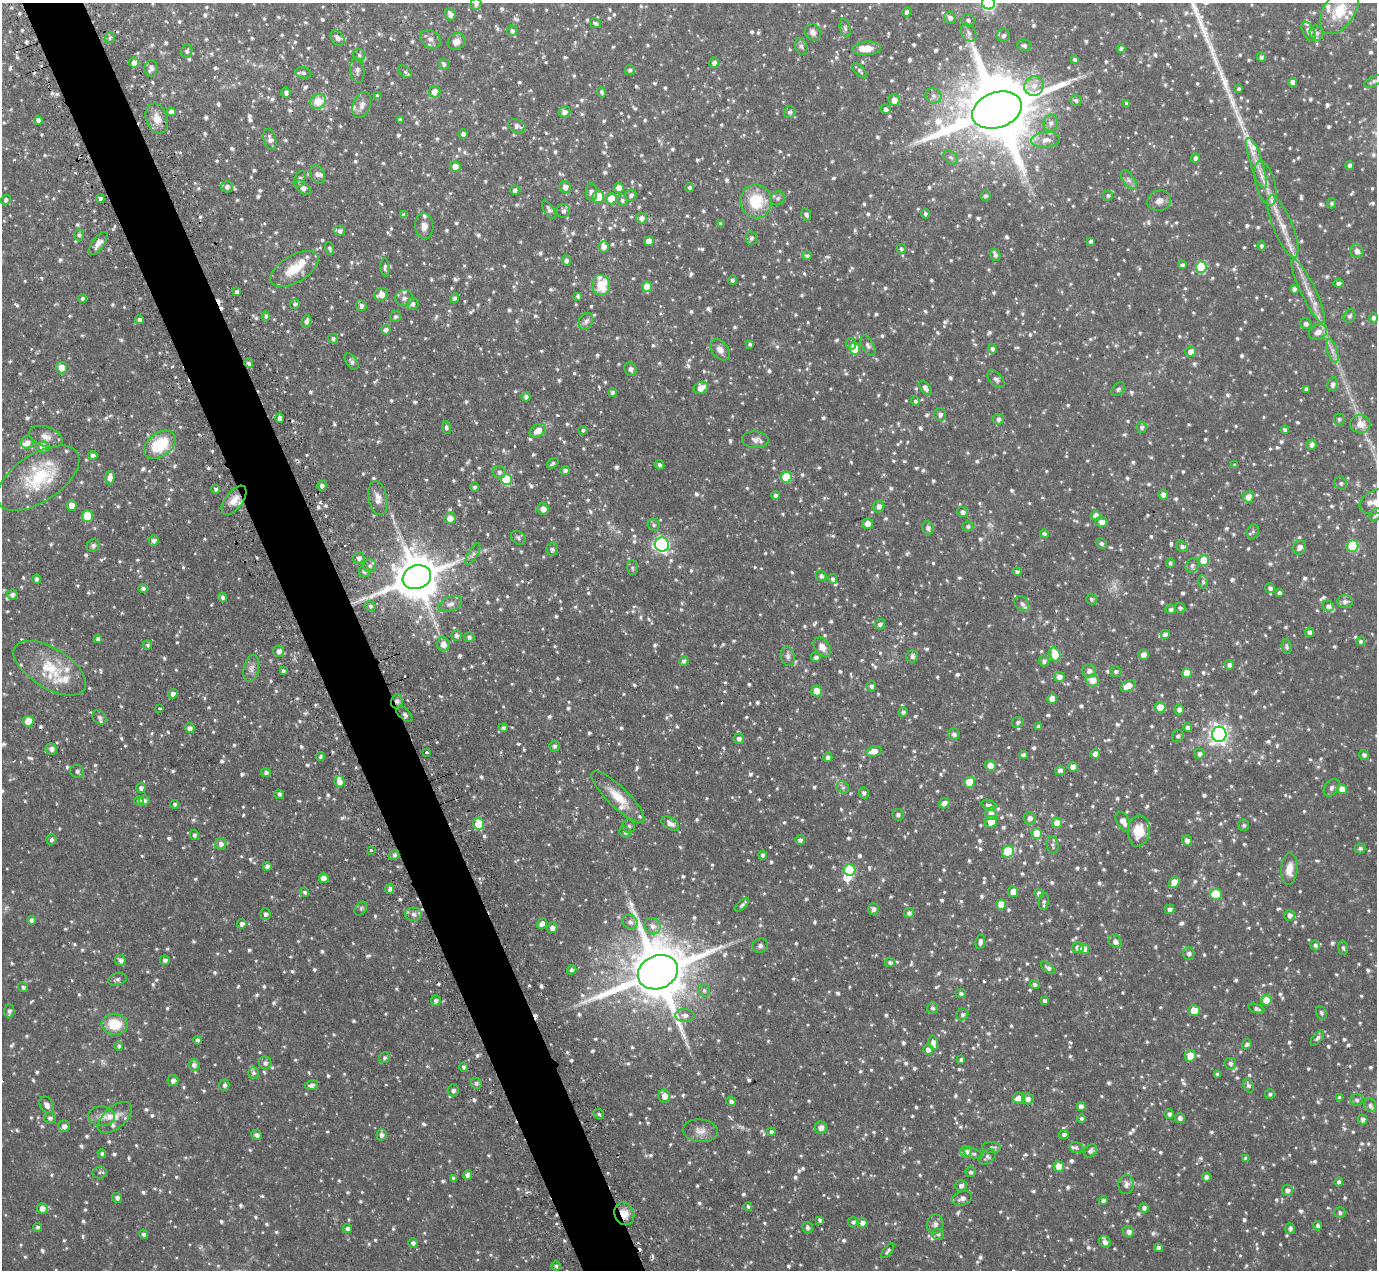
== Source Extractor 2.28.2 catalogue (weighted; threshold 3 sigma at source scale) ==
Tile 11 of 4 x 4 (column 3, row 3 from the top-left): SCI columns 2789-4163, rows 1445-2712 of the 5578 x 5558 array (HDU 1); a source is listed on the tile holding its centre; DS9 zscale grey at full resolution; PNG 1379 x 1272 px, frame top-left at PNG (2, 3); each listed source drawn as its Kron ellipse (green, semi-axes under 4 px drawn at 4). Shown black and unused: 5% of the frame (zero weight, under 2 of 3 exposures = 4% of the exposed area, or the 3 px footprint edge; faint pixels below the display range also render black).
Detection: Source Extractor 2.28.2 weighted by HDU 2 'WHT'; one run over the whole footprint, this tile lists its part. Background 0.0879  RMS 0.0086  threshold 0.0385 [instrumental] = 3 sigma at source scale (4.5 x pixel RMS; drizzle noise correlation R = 1.50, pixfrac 1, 0.05/0.05 arcsec/px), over >= 5 px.
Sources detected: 1723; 2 too faint to see at this stretch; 1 inside a brighter object's white glare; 12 cosmic-ray / hot-pixel residue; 1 long thin detection or spike segment (spike, bleed or trail) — neither listed nor drawn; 56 inside a brighter listed object's ellipse — not listed separately; of the other 1651, all 500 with FLUX_AUTO >= 1.84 (the completeness limit of this list) listed and drawn (1151 fainter detections not listed), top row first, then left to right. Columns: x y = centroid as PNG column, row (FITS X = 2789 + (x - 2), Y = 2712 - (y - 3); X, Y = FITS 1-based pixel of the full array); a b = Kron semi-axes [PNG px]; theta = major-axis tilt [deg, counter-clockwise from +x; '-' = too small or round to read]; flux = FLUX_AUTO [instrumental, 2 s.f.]
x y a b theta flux
989 3 6 6 - 180
476 4 6 5 - 2.9
1339 11 26 15 56 26
907 12 5 4 - 2.7
450 14 6 5 - 4.8
950 18 6 6 - 3.3
968 20 7 6 - 2.5
595 23 6 4 -28 2.1
845 28 9 5 -77 2
512 31 5 5 - 2.3
1309 31 10 5 -61 4.3
813 32 9 7 -52 3.5
969 33 10 7 -58 3.2
1316 33 8 6 -61 2.8
1003 35 6 6 - 2.8
110 38 6 4 49 1.9
337 38 8 6 -51 3.9
430 39 11 8 -33 4.6
456 41 9 8 - 5.8
1024 45 7 5 -7 2.3
801 46 8 6 -73 2.2
867 48 14 7 3 9.7
1121 48 4 4 - 2.8
187 51 7 5 72 2.1
359 55 6 6 - 1.9
1261 57 4 4 - 2.5
1075 60 4 4 - 2.2
134 63 5 5 - 4.8
714 63 5 5 - 3.3
444 64 5 5 - 2.1
151 68 8 6 85 3.5
357 70 13 7 -84 3.4
630 70 5 5 - 2
860 71 10 4 -46 1.9
405 72 8 5 -37 1.9
303 73 8 5 -9 2
1293 82 4 4 - 4.9
1373 82 10 5 27 2.1
1034 86 10 9 - 7.7
1239 89 4 3 - 1.8
435 92 5 5 - 8.7
602 92 5 4 - 1.9
286 93 5 5 - 2.2
377 96 4 3 - 2.2
933 96 8 7 - 3.5
894 100 6 5 - 6
1076 100 6 5 - 2
318 101 8 7 - 16
1126 103 4 4 - 1.9
362 105 13 8 70 5.1
886 109 5 4 - 2.3
997 110 26 17 20 11000
171 112 4 4 - 4
564 112 6 5 - 3.7
790 112 6 5 - 2.4
157 119 15 10 -70 9.7
38 120 4 4 - 2.8
400 120 4 3 - 2.1
1051 123 8 7 - 3.6
517 126 9 6 -21 3.7
463 134 4 4 - 2.5
270 139 11 6 -75 4.5
1046 140 14 8 6 7.2
951 157 8 6 -38 2.4
1196 158 4 4 - 2.9
1257 163 26 6 -72 9.8
1350 165 4 4 - 2.4
455 166 5 5 - 6.6
317 174 10 7 -64 3.3
299 179 9 5 68 2.7
1129 180 11 5 -55 3.3
1265 183 23 9 -75 12
227 187 5 5 - 3.3
565 187 6 5 - 4.9
690 187 4 4 - 1.9
303 188 9 5 -39 4.5
619 188 5 5 - 6.8
515 190 4 4 - 3.1
591 192 9 5 -87 3.3
631 195 6 5 - 2.5
1108 195 5 5 - 1.9
985 196 5 5 - 2.2
598 197 6 6 - 16
778 198 7 6 - 2.4
100 199 4 4 - 1.9
611 199 5 5 - 17
6 200 5 4 - 2.3
622 200 6 5 - 2.2
756 201 17 16 - 30
1159 201 12 10 17 4.9
1332 203 5 4 - 2
549 209 11 5 -61 2.8
563 211 7 6 - 2.9
806 214 6 4 -64 2.6
925 214 4 4 - 1.8
404 215 4 4 - 2.6
641 218 5 5 - 4.1
721 223 4 3 - 1.9
424 226 13 9 -84 5.7
1283 226 33 9 -68 16
340 231 5 5 - 3.1
79 235 5 5 - 1.9
751 238 6 5 - 2.5
649 241 5 4 - 8.5
1091 241 4 3 - 2.2
98 243 13 6 53 4.9
1261 246 5 4 - 1.8
604 247 5 5 - 5.6
330 248 7 4 -72 2.1
901 249 5 4 - 2
1357 251 7 6 - 4.7
995 255 6 5 - 2.2
807 256 4 4 - 2.2
566 260 5 4 - 3
1182 265 4 4 - 2
385 267 9 4 -85 2.3
1201 267 5 5 - 41
295 269 27 13 31 21
732 280 5 4 - 2
1338 283 5 3 - 2.2
601 285 10 9 - 23
647 287 5 5 - 13
1294 289 4 4 - 3.6
1308 291 35 7 -64 14
237 292 4 3 - 2.5
381 294 7 6 - 7.9
578 296 4 4 - 2.4
82 298 4 4 - 1.8
404 298 8 8 - 4
455 298 5 4 - 2.4
295 304 5 4 - 2
413 304 6 6 - 3
361 306 5 5 - 2.9
266 316 4 4 - 2.1
395 316 5 5 - 2.2
1349 316 7 5 63 2.7
1374 318 4 4 - 3.8
139 320 4 4 - 3.1
306 321 6 4 73 3.2
586 321 9 6 67 3.1
1306 324 6 5 - 2.8
386 330 5 4 - 3.3
1318 332 10 7 29 6.8
333 339 5 4 - 2.3
750 344 4 3 - 2
851 344 6 5 - 2
868 345 11 6 -59 2.8
855 349 6 5 - 15
992 349 5 4 - 2.3
720 350 12 8 -54 5.3
1191 351 5 5 - 5.5
1332 351 12 5 -71 4.2
351 361 9 5 -54 2.5
249 363 5 4 - 2.4
61 368 6 5 - 9.4
631 369 7 6 - 3.3
996 379 10 6 -48 2.9
1333 384 7 5 76 3
701 388 7 6 - 8.8
925 388 8 4 -55 3.4
1118 389 8 5 42 2.4
1306 389 4 3 - 1.9
612 393 4 4 - 2.4
526 397 4 4 - 2.6
915 401 4 4 - 1.9
940 414 6 5 - 3.6
280 418 4 4 - 3.5
998 419 5 5 - 2.9
1339 419 5 5 - 2
1360 424 10 9 - 9.3
446 427 6 4 -80 1.9
1142 427 6 5 - 2.1
583 430 5 4 - 1.9
1285 430 4 4 - 2.7
538 431 8 6 31 9
46 437 17 10 -19 7
755 440 13 8 -1 4.3
27 442 6 6 - 4.7
160 445 18 11 37 38
1311 445 5 5 - 2.9
43 447 6 6 - 12
93 455 4 4 - 2.7
553 463 6 4 37 1.9
660 465 5 4 - 2.2
1235 465 4 3 - 2
565 471 4 4 - 3.2
499 472 6 6 - 2.9
786 477 5 5 - 30
38 478 47 24 34 52
110 478 7 4 90 5.8
506 479 5 5 - 46
1341 483 7 6 - 2.3
322 486 4 4 - 3.2
474 487 4 4 - 1.9
216 489 4 4 - 2.1
1163 494 5 4 - 3.7
776 495 4 4 - 2.6
1248 497 5 5 - 7.4
378 498 17 9 -79 6.5
234 500 17 8 52 8.5
1376 502 17 11 21 13
72 506 5 5 - 8.2
879 506 6 5 - 3.7
543 509 5 5 - 6.1
963 512 5 5 - 3.2
1375 515 7 5 59 2.3
87 516 6 5 - 19
1096 516 5 4 - 7
450 518 6 5 - 6.5
1101 522 6 5 - 5.1
868 524 5 5 - 6.6
654 525 6 5 - 2.1
968 526 5 5 - 2
928 528 7 5 -79 3.1
1253 532 7 6 - 1.9
1044 534 4 4 - 2.7
518 538 8 6 -45 2.2
154 540 5 5 - 3.2
1101 543 6 5 - 1.9
662 544 7 7 - 200
93 546 7 6 - 2.3
1182 546 6 5 - 2.4
1353 546 6 5 - 51
1300 547 7 6 - 4.3
552 549 6 6 - 2.3
473 554 12 4 58 2.4
359 558 6 5 - 3.1
1204 560 5 5 - 22
1170 563 4 4 - 2.1
1192 565 7 6 - 2.5
370 566 6 6 - 2.4
632 568 7 5 -88 1.9
364 571 6 5 - 2.8
1017 572 4 4 - 2.3
821 576 6 5 - 2.4
417 577 14 11 22 3900
37 579 4 4 - 3
832 579 5 4 - 2.2
1203 582 7 5 -80 2
143 588 4 4 - 3
1270 588 5 5 - 2.7
1279 593 4 3 - 2.4
12 595 5 5 - 2.8
223 597 5 4 - 2.3
1091 599 5 5 - 1.9
1345 602 8 6 3 3.4
450 604 13 7 23 4.3
1022 604 8 6 -48 2.5
370 606 5 5 - 2.2
1328 606 6 5 - 2.8
1180 608 5 4 - 2
1171 609 5 5 - 2.5
880 624 5 5 - 2.3
1310 632 5 4 - 3.2
1165 634 4 4 - 4.4
457 636 5 5 - 2.5
469 637 5 5 - 2.4
98 639 4 4 - 2.7
1360 641 4 4 - 1.8
443 644 7 6 - 6.5
148 645 4 4 - 1.9
822 647 10 7 -53 7.1
1286 647 7 5 -83 2.1
279 651 6 5 - 4.6
1055 654 7 5 -70 25
1143 655 5 5 - 4.5
788 656 10 7 -78 3.1
912 656 6 6 - 2.6
816 657 5 4 - 2.8
684 661 5 4 - 2.4
1044 661 5 5 - 2.4
1229 665 5 4 - 3.1
50 668 41 20 -32 35
251 668 14 7 77 4.6
283 671 4 3 - 1.9
1089 671 7 6 - 4.4
1116 671 5 5 - 2
1187 673 5 5 - 14
1059 677 5 5 - 4.6
1092 680 6 6 - 10
871 686 5 5 - 2.4
1128 686 8 5 26 10
817 691 5 5 - 9.7
173 694 5 4 - 4
1052 698 5 5 - 6.5
397 701 7 5 75 2.7
1160 707 5 5 - 9.5
160 708 3 3 - 3.5
1179 709 5 5 - 3.6
903 712 5 4 - 2.3
404 714 10 5 -42 3.2
99 717 8 6 -47 2.2
28 721 5 5 - 16
1018 722 6 5 - 2
1039 727 4 4 - 2.8
1188 727 4 4 - 2.8
190 728 5 5 - 3.4
503 728 4 4 - 2.3
954 734 6 5 - 3
1219 734 8 7 - 360
1178 736 6 5 - 1.9
739 739 5 5 - 2.9
554 746 5 5 - 2.3
51 749 6 5 - 3.8
874 751 8 5 17 8.2
427 752 3 3 - 2
1095 754 5 4 - 6.4
1199 754 5 5 - 3.1
1024 755 4 4 - 3.5
1364 755 5 4 - 3
320 757 4 4 - 1.9
828 757 5 4 - 3.3
990 766 5 5 - 7.3
1073 767 5 5 - 6.6
1060 770 5 4 - 4.7
77 771 7 6 - 3
266 773 5 4 - 2.7
340 782 6 5 - 6.4
969 782 5 5 - 18
843 787 7 5 -42 2.1
141 788 5 4 - 2.5
1332 788 10 6 52 2.9
1342 789 5 5 - 8.7
864 793 5 5 - 2.3
279 794 5 4 - 2.2
618 797 35 10 -44 18
144 800 5 5 - 2.3
139 801 5 4 - 2.6
944 803 5 5 - 4.7
175 804 4 4 - 1.9
989 805 8 5 -21 2.8
991 814 6 6 - 5.5
898 815 6 5 - 2.1
1030 818 6 6 - 3.8
1123 821 10 6 -61 7
991 822 6 5 - 9.1
670 823 10 5 -31 4.7
1057 823 5 5 - 8.9
478 824 6 5 - 21
1244 825 6 5 - 2.1
629 826 6 6 - 2.5
1139 831 15 11 85 20
625 832 6 5 - 1.9
1037 834 5 5 - 17
194 835 5 4 - 2.2
51 840 5 5 - 2.3
800 840 5 5 - 2.4
1187 841 5 5 - 3.6
221 844 6 6 - 3.9
1053 845 9 6 -80 2.1
1360 848 5 5 - 2.2
371 850 3 3 - 3
1008 852 6 6 - 38
394 855 5 5 - 2.6
763 855 4 4 - 2.3
267 866 4 4 - 3.4
1289 869 16 8 86 9.5
850 870 6 6 - 48
324 878 5 5 - 7.3
1174 882 6 5 - 11
390 889 5 4 - 2.8
305 892 5 4 - 2.1
1013 892 5 5 - 5.9
1039 894 5 4 - 4.4
1216 894 6 5 - 26
1044 901 8 5 81 2.2
1001 904 5 5 - 12
742 905 9 4 44 2.1
361 909 8 5 51 1.9
873 909 6 5 - 2.8
1170 909 5 4 - 3.1
909 913 5 5 - 2.6
265 914 6 5 - 2.5
413 914 8 6 -1 3.6
1289 915 5 5 - 4
32 920 4 4 - 3.8
630 922 8 7 - 3.4
242 924 5 4 - 3.7
542 924 5 4 - 5.1
653 926 8 7 - 4.9
552 928 5 5 - 3.9
1115 941 7 5 -47 3.6
980 942 7 4 80 3.9
1315 945 5 5 - 2.4
760 946 8 7 - 2.6
1078 948 6 5 - 5
1343 948 7 5 -82 2.1
1084 949 5 5 - 11
1189 953 6 5 - 3.1
120 960 5 5 - 3.4
165 960 5 5 - 3
890 963 5 4 - 2.2
1048 968 8 4 -39 2.5
572 970 5 4 - 2.2
658 972 20 16 24 7000
117 979 9 6 14 2.2
1035 985 5 4 - 2
23 987 5 4 - 2
704 990 6 5 - 2.1
961 993 5 4 - 2.1
1044 1000 4 3 - 1.9
1266 1000 5 5 - 15
436 1001 5 5 - 2.7
933 1008 6 5 - 2.3
1257 1009 8 4 -20 2.3
1194 1010 6 5 - 11
9 1011 6 5 - 2.6
1321 1013 7 5 -70 1.9
685 1015 10 6 -2 3.9
962 1015 6 5 - 1.9
115 1024 13 10 -1 22
1317 1038 9 4 52 2.3
197 1040 4 4 - 2.2
933 1043 7 5 -75 4.6
1247 1044 5 4 - 2.1
119 1046 5 4 - 2
928 1050 5 5 - 5.4
1190 1056 6 5 - 12
384 1058 6 5 - 2.2
961 1060 4 3 - 1.9
265 1063 6 6 - 3.1
1230 1064 6 5 - 2.9
194 1065 5 5 - 3.3
464 1067 5 4 - 2.3
253 1073 6 5 - 2
1217 1074 4 3 - 2.1
173 1081 5 5 - 3.4
476 1083 6 5 - 2.2
224 1085 6 5 - 2.2
312 1085 6 4 10 3.2
1248 1085 7 5 -65 2.2
453 1090 6 5 - 2.8
1270 1094 5 5 - 2.1
664 1096 6 6 - 6.8
1019 1098 6 5 - 5.2
1340 1098 4 4 - 2.5
1028 1099 6 5 - 4.2
1357 1100 6 6 - 2.3
731 1101 5 4 - 2.6
47 1105 9 6 -57 3.7
1370 1105 7 6 - 2.6
1081 1106 4 4 - 3.5
599 1114 5 4 - 1.9
1169 1114 5 4 - 2.7
102 1116 13 10 -5 5.8
50 1118 6 5 - 2.3
115 1118 20 10 40 8.6
1180 1118 5 5 - 3.2
1082 1119 4 4 - 2.5
1363 1120 5 4 - 3.6
64 1126 6 6 - 3.9
821 1128 6 6 - 5.5
700 1131 17 11 -5 7.5
771 1132 4 4 - 2.1
257 1135 5 5 - 2.8
381 1135 6 5 - 2.6
1064 1135 5 4 - 2.7
991 1147 9 5 -4 2
1076 1148 7 5 -18 1.9
1090 1151 7 5 47 3.2
966 1152 6 6 - 5.5
102 1154 4 4 - 2.1
973 1154 10 4 -17 2.1
987 1157 9 6 39 2.7
1246 1159 4 4 - 3.1
1059 1166 5 5 - 12
99 1172 7 6 - 1.9
971 1172 5 5 - 1.9
468 1175 4 4 - 4.5
1206 1177 4 4 - 3.6
453 1178 4 4 - 1.9
1339 1182 4 4 - 2.5
1126 1184 10 7 84 4.4
961 1186 6 5 - 3.3
1287 1190 5 5 - 3.4
117 1198 5 4 - 2.9
962 1198 10 7 22 3.7
1103 1200 4 4 - 3.2
748 1206 4 4 - 1.9
1144 1208 5 4 - 2.6
42 1209 5 5 - 5.5
1340 1213 5 5 - 2
624 1214 12 9 -65 9.7
820 1220 4 4 - 2.3
853 1222 5 5 - 1.9
862 1223 5 5 - 4.5
935 1224 10 8 81 3.6
1318 1226 5 4 - 2.3
38 1227 4 4 - 1.9
807 1228 6 5 - 2.6
347 1229 4 4 - 2.6
1290 1229 5 5 - 2.4
1129 1232 6 5 - 3.5
144 1234 5 4 - 2.1
938 1234 6 5 - 2
1105 1242 6 5 - 3.3
413 1243 5 5 - 2.6
1158 1248 4 4 - 2.8
888 1251 9 4 52 2.1
556 1266 4 4 - 1.9
Overlapping masked pixels (flux is a lower limit): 4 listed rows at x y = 417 577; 397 701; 404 714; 624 1214
Isophote crosses this tile's border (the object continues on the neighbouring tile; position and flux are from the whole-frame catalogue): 5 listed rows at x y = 989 3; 476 4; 38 478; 1376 502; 1375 515